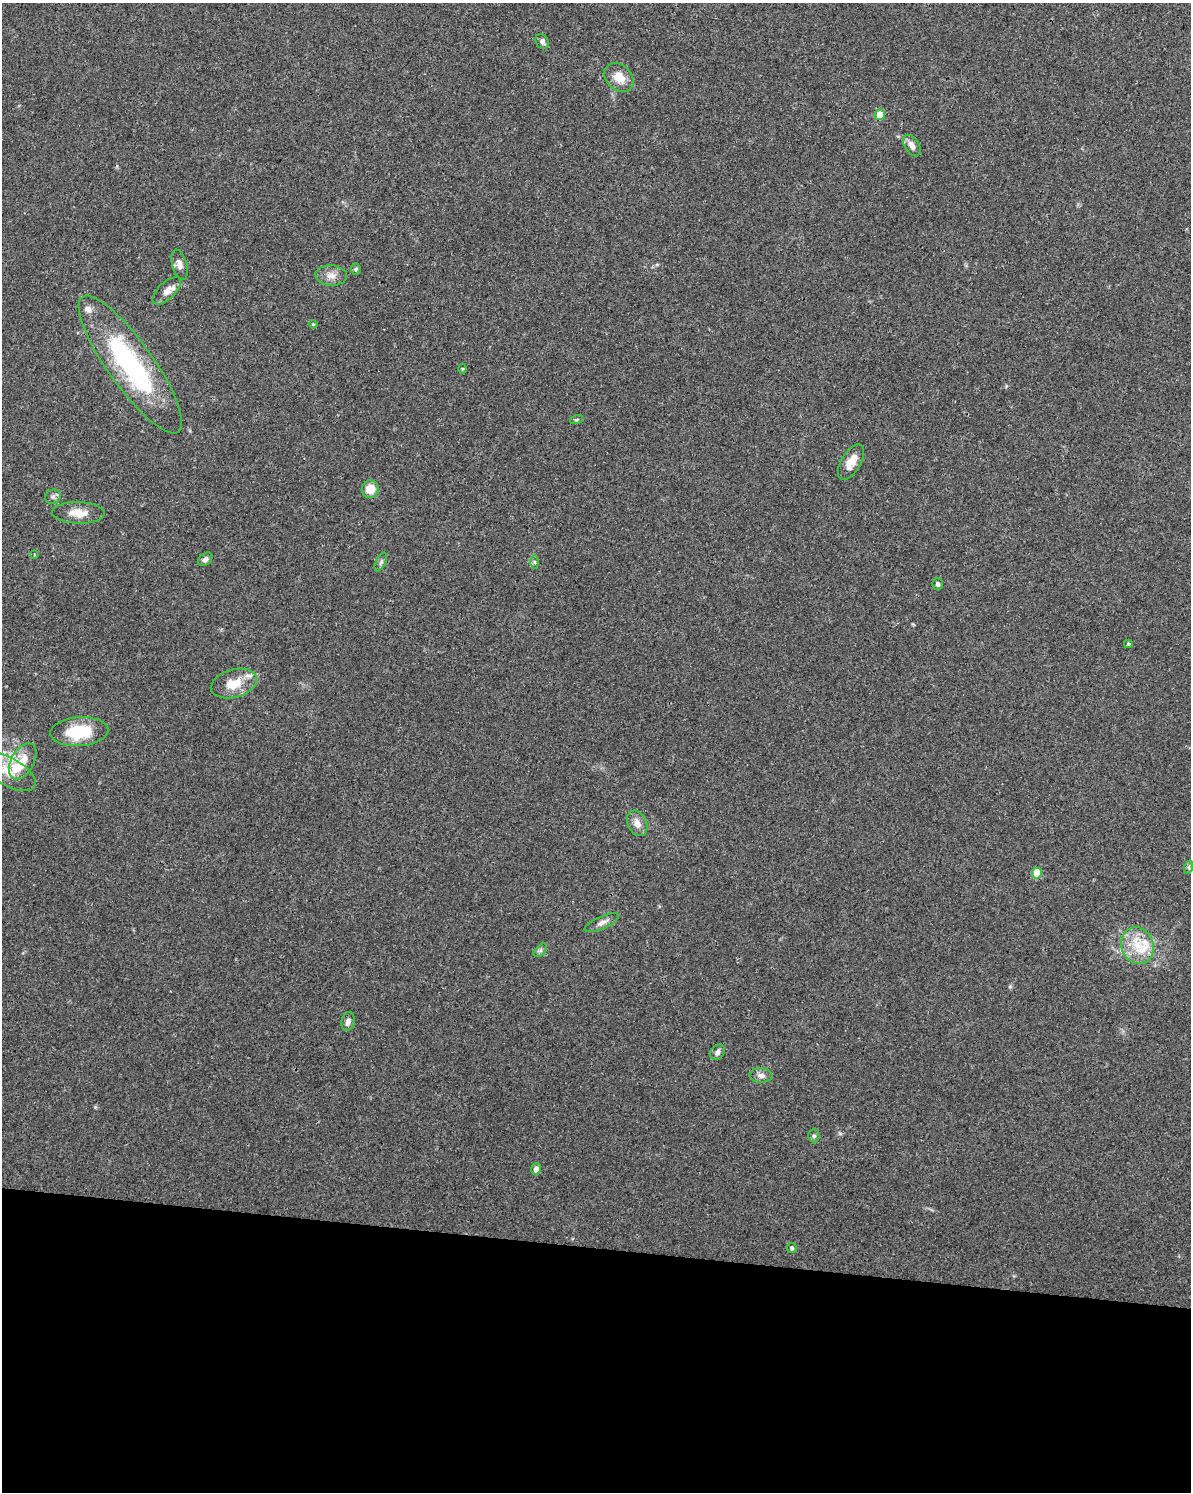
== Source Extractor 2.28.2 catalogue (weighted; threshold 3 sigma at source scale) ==
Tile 10 of 4 x 3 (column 2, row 3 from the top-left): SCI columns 1195-2383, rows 232-1721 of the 4784 x 4997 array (HDU 1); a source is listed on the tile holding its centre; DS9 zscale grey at full resolution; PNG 1193 x 1494 px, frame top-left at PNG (2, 3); each listed source drawn as its Kron ellipse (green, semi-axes under 4 px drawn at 4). Shown black and unused: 16% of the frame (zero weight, under 3 of 4 exposures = <1% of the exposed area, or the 3 px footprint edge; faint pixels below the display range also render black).
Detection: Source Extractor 2.28.2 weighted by HDU 2 'WHT'; one run over the whole footprint, this tile lists its part. Background 0.0366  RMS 0.0034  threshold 0.0152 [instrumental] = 3 sigma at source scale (4.5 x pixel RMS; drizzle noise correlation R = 1.50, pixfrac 1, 0.0396/0.0396 arcsec/px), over >= 5 px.
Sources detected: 43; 5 inside a brighter listed object's ellipse — not listed separately; the other 38 listed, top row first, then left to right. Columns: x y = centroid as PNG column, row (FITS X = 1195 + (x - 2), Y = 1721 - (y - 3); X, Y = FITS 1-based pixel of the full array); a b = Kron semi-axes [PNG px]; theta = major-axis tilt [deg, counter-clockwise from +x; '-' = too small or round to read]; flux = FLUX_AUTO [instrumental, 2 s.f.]
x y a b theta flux
542 41 8 6 -59 1.3
619 78 16 12 -44 4.8
880 115 5 5 - 6
912 145 12 7 -57 2.1
180 265 15 7 -75 2.2
356 269 5 5 - 0.62
331 276 16 10 -4 2.9
167 291 18 8 44 2.7
313 324 4 4 - 0.31
130 365 83 23 -55 53
462 369 5 3 - 0.34
577 420 7 3 19 0.37
851 462 20 10 59 4.4
370 489 9 8 - 5.5
53 497 8 7 - 1.1
78 513 26 11 -2 5
34 555 3 3 - 0.32
205 559 8 5 38 1.2
381 562 10 5 65 0.91
534 562 6 4 -89 0.61
937 584 6 5 - 0.75
1128 644 4 4 - 0.59
234 683 23 14 15 7.4
79 732 29 14 4 15
23 761 19 11 61 5.5
8 771 31 14 -30 8.3
637 823 13 9 -65 2.8
1189 867 7 4 72 0.63
1037 873 5 5 - 9.2
602 923 18 6 24 1.9
1138 946 19 16 -69 8.6
540 950 8 5 45 0.8
348 1022 9 6 77 1.6
717 1052 8 6 54 1.3
761 1075 11 7 -5 1.7
814 1136 6 5 - 0.72
536 1169 6 5 - 1.7
792 1248 5 4 - 0.79